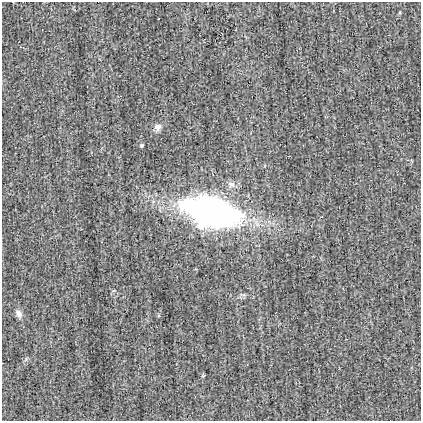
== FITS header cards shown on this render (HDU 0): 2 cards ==
NAXIS1  =                  419
NAXIS2  =                  419

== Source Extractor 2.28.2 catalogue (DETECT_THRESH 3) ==
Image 419 x 419 px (HDU 0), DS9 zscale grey, 1 PNG px = 1 image px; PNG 423 x 423 px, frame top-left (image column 1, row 419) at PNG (2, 2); no overlay
Background -0.00162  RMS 0.024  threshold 0.0727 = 3 sigma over >= 5 px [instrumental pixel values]
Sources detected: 5; all 5 listed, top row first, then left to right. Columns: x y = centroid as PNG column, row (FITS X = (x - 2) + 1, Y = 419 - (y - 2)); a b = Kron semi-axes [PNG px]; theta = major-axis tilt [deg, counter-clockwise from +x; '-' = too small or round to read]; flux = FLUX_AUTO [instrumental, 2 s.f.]
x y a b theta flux
158 127 9 9 - 7.5
141 145 4 3 - 2.8
231 184 10 8 -17 8.4
211 211 51 25 -15 610
19 314 10 7 -60 7.8